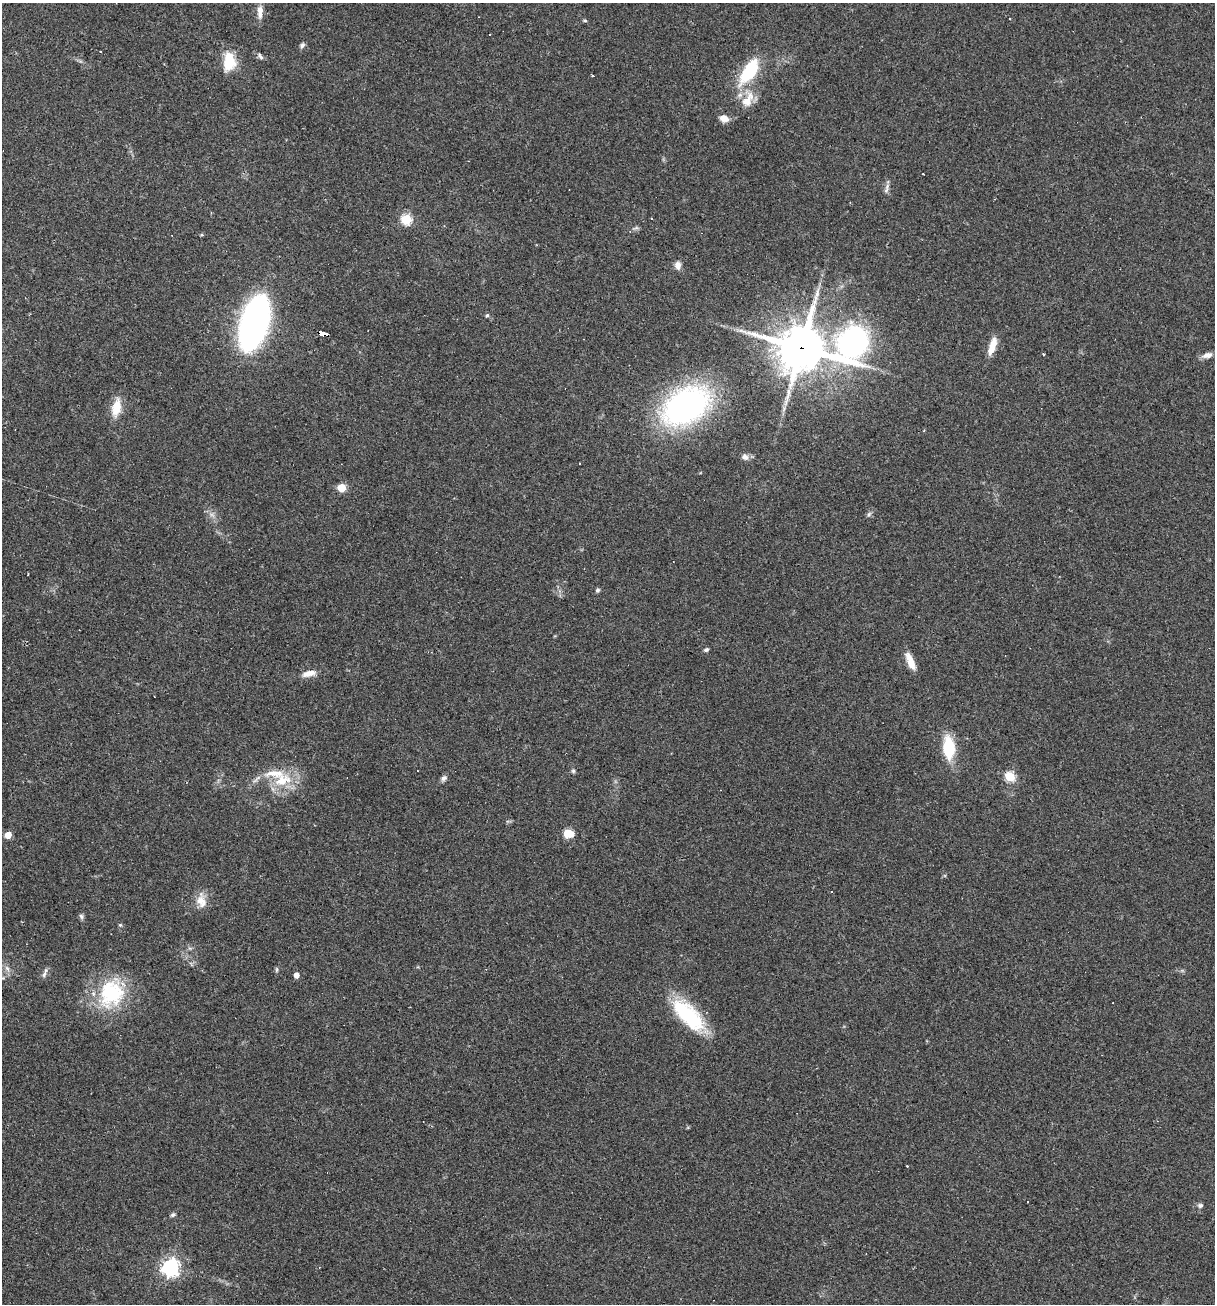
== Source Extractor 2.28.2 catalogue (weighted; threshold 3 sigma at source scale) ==
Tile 11 of 4 x 4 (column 3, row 3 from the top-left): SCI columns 2677-3889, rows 1303-2604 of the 5227 x 5208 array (HDU 1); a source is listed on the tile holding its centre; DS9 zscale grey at full resolution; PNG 1217 x 1306 px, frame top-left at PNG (2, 3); no overlay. Shown black and unused: <1% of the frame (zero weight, under 2 of 3 exposures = <1% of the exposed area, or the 3 px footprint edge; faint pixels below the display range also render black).
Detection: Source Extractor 2.28.2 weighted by HDU 2 'WHT'; one run over the whole footprint, this tile lists its part. Background 0.0665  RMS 0.0055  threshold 0.0247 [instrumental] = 3 sigma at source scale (4.5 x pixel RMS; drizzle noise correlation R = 1.50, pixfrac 1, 0.05/0.05 arcsec/px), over >= 5 px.
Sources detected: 64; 1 too faint to see at this stretch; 7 cosmic-ray / hot-pixel residue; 1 long thin detection or spike segment (spike, bleed or trail) — not listed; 1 inside a brighter listed object's ellipse — not listed separately; the other 54 listed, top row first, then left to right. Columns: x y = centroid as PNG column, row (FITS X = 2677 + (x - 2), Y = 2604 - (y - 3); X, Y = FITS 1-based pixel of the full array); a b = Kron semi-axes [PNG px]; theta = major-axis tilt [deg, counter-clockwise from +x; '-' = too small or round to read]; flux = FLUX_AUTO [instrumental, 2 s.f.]
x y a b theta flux
260 12 21 8 90 5
585 21 5 3 - 0.65
302 45 8 5 59 1.5
260 56 9 5 -58 1.3
229 61 19 12 89 17
749 71 37 15 56 28
593 76 3 3 - 0.88
748 100 28 15 66 11
724 118 10 8 -19 4.4
923 174 2 2 - 0.53
887 186 9 5 55 2
406 219 5 5 - 46
636 228 7 4 18 1
630 231 4 4 - 0.59
201 235 4 4 - 0.61
678 265 9 7 -88 3.4
487 315 5 4 - 0.75
254 323 33 15 74 320
324 334 10 3 -19 160
853 342 35 30 -58 140
992 346 21 7 72 7.5
801 348 17 14 -13 2200
1043 354 4 3 - 0.51
1207 355 13 7 15 3.3
686 406 53 34 32 130
116 408 21 10 79 10
745 457 10 8 -26 2.5
342 488 5 5 - 21
869 514 7 5 47 1.2
598 590 5 5 - 1.1
706 650 6 4 12 1.1
910 661 19 7 -66 7.2
309 674 18 7 12 4.7
949 748 17 9 -86 31
573 771 6 5 - 0.95
1010 777 5 5 - 37
444 778 9 6 30 1.7
282 780 27 16 23 18
568 833 6 5 - 27
8 835 5 5 - 8.9
201 901 19 13 -67 6.8
81 916 7 6 - 1.3
120 925 5 4 - 0.66
7 968 9 6 -54 2.1
277 969 8 4 90 0.86
44 974 11 5 72 1.7
296 975 4 4 - 4.1
111 993 38 31 70 42
688 1015 45 18 -45 42
1028 1201 3 2 - 0.62
1200 1205 7 6 - 1.4
173 1215 7 5 31 1.1
170 1267 7 6 - 230
319 1267 4 3 - 0.41
Overlapping masked pixels (flux is a lower limit): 2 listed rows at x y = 324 334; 801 348
Isophote crosses this tile's border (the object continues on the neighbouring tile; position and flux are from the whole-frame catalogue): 1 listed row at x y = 260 12